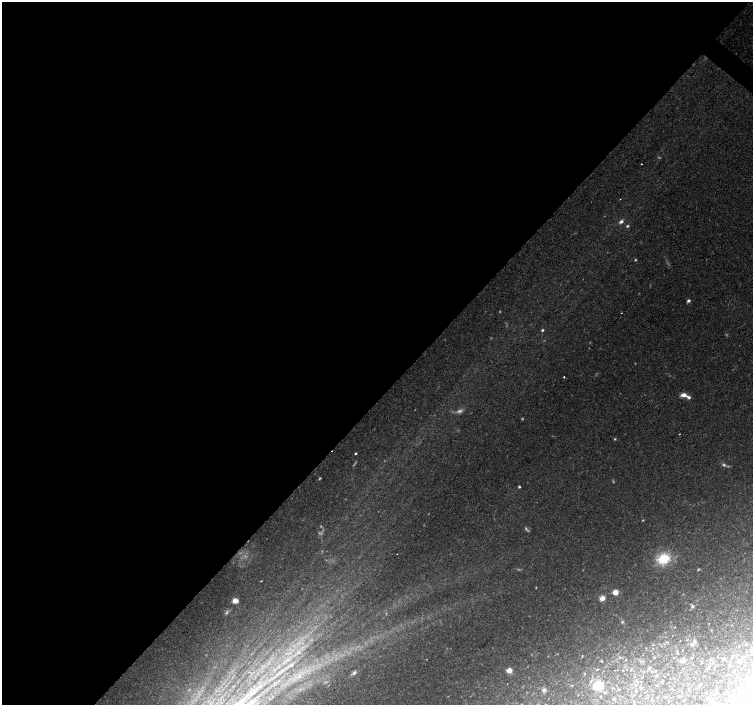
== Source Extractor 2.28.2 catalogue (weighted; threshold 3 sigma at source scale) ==
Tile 5 of 4 x 4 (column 1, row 2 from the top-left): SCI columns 1-1501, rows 2983-4388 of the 6013 x 6029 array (HDU 1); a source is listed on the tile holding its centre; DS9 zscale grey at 2 x 2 block average (1 PNG px = mean of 2 x 2 image px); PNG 755 x 707 px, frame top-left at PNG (2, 2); no overlay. Shown black and unused: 56% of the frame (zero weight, under 2 of 3 exposures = <1% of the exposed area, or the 3 px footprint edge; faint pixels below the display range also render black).
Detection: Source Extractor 2.28.2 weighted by HDU 2 'WHT'; one run over the whole footprint, this tile lists its part. Background 0.0933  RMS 0.0059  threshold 0.0265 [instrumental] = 3 sigma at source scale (4.5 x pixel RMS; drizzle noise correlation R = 1.50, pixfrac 1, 0.0396/0.0396 arcsec/px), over >= 5 px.
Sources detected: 92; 13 too faint to see at this stretch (2 x 2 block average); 1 cosmic-ray / hot-pixel residue — not listed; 1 inside a brighter listed object's ellipse — not listed separately; the other 77 listed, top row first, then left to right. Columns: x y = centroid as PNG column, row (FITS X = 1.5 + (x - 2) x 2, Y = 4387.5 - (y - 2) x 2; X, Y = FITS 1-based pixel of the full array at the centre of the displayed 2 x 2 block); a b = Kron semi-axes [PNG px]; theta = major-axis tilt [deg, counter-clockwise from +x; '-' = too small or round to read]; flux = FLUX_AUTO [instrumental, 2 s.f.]
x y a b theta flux
620 199 2 2 - 1
621 221 6 4 37 4.8
627 226 5 3 - 2.2
635 260 3 3 - 1.3
688 301 4 3 - 3.7
621 313 2 2 - 1
542 330 3 3 - 2.1
564 377 2 2 - 3.6
684 395 7 4 -3 9.4
459 411 10 5 14 6.2
679 434 2 2 - 1.3
615 439 4 3 - 1.4
355 453 2 2 - 1.8
724 465 6 4 -29 3.4
320 478 4 3 - 1.4
519 487 3 2 - 2
643 520 3 2 - 1.1
397 554 2 2 - 3
663 559 14 10 22 41
698 569 3 3 - 1.3
261 581 2 2 - 0.79
536 587 2 2 - 0.82
615 592 3 3 - 17
602 598 3 3 - 33
235 601 5 5 - 11
692 606 6 4 -76 3.1
227 612 6 3 63 2.8
622 622 4 3 - 1.8
674 627 3 2 - 0.61
711 630 2 2 - 0.42
694 641 5 3 - 3.3
667 642 5 3 - 1.6
692 644 5 4 - 3.3
746 644 3 2 - 1.2
653 645 3 2 - 0.76
682 650 2 2 - 0.43
298 652 7 4 28 5.6
677 653 4 2 - 1.3
582 656 4 2 - 0.96
732 656 3 2 - 0.85
654 657 3 2 - 0.68
619 658 4 2 - 1.1
692 658 2 2 - 0.88
724 659 3 3 - 2.8
626 660 3 2 - 0.93
601 661 4 2 - 1.2
682 661 7 5 10 5.3
291 665 7 5 33 4.7
744 666 2 2 - 0.44
625 667 3 2 - 0.8
709 667 4 3 - 1.5
650 668 3 3 - 2.2
597 669 4 3 - 1.4
631 669 4 2 - 0.86
509 670 3 3 - 37
614 670 2 2 - 0.44
623 670 2 2 - 0.83
656 671 3 2 - 0.95
354 673 7 4 45 4.3
584 674 3 3 - 1.2
668 674 2 2 - 0.45
657 675 3 2 - 1.1
591 681 6 3 66 3.2
637 681 3 3 - 1.3
662 683 2 2 - 0.66
507 684 2 2 - 0.39
700 684 2 2 - 1.8
259 686 7 5 26 6.1
598 686 9 7 33 39
640 687 3 3 - 1.4
612 688 3 2 - 1.3
544 690 5 4 - 5.5
636 691 3 2 - 1.1
634 695 3 2 - 0.64
600 696 3 2 - 0.95
614 699 3 2 - 1.3
684 701 2 2 - 0.61
Diffuse or blended objects may show on this block-average render without a row.